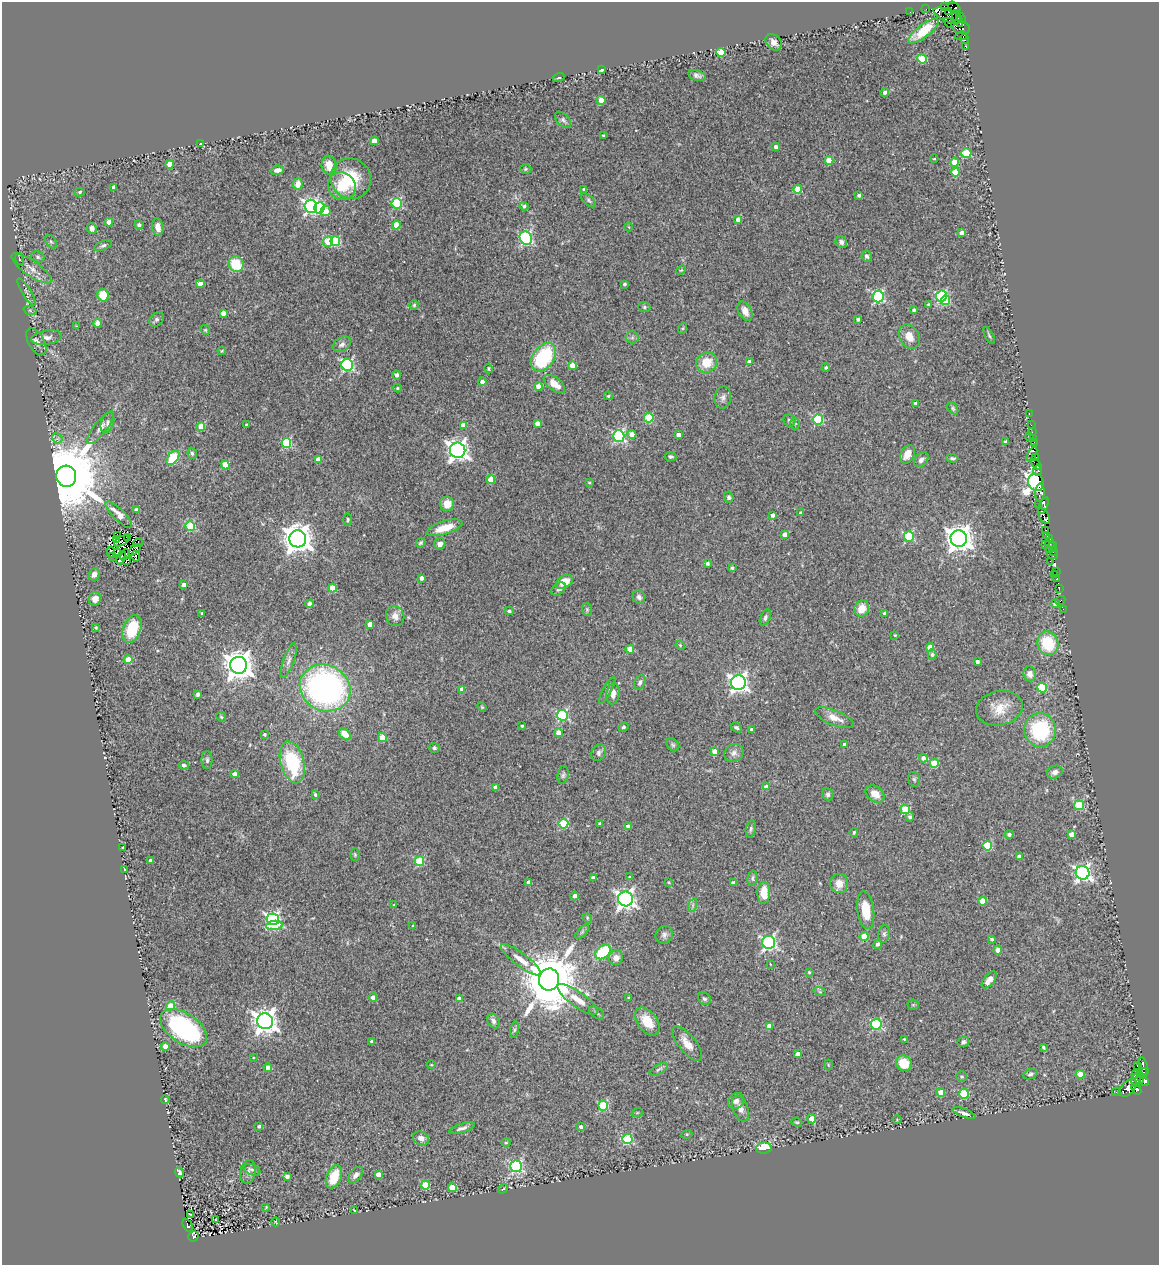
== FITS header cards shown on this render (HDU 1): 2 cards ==
NAXIS1  =                 1157
NAXIS2  =                 1263

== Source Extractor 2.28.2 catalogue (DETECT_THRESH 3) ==
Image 1157 x 1263 px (HDU 1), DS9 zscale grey, 1 PNG px = 1 image px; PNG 1161 x 1267 px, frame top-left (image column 1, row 1263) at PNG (2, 2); each listed source drawn as its Kron ellipse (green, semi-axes under 4 px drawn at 4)
Background 0.209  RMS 0.019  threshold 0.0577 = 3 sigma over >= 5 px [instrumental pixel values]
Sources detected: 415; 11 with non-positive FLUX_AUTO (blend fragments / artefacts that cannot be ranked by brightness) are neither listed nor drawn; the other 404 listed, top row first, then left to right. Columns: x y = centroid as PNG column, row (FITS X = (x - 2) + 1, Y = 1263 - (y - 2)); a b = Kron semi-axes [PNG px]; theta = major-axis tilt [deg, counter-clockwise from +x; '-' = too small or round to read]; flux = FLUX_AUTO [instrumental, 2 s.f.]
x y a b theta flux
944 7 4 3 - 130
954 7 7 4 -37 620
926 9 2 2 - 3.5
910 12 2 2 - 4.8
948 12 3 3 - 290
947 16 15 6 -23 880
958 18 9 4 -67 720
961 18 5 3 - 660
949 23 6 4 -44 160
961 27 10 6 -23 1600
923 31 18 6 37 28
961 36 6 3 9 510
964 39 5 3 - 580
774 42 9 7 -44 8
966 46 3 3 - 180
721 52 5 4 - 42
922 59 5 4 - 47
601 70 4 3 - 4.3
697 75 9 5 -17 4
559 78 6 3 19 1.8
885 92 4 4 - 4.4
601 100 4 4 - 17
563 120 10 6 -46 3.5
603 135 4 3 - 1.2
374 141 4 4 - 16
200 144 3 2 - 0.78
775 147 4 3 - 4.2
966 153 5 5 - 51
934 159 4 3 - 0.93
829 160 4 4 - 22
954 162 4 4 - 21
170 164 4 4 - 18
329 165 9 7 -81 18
525 169 6 5 - 1.9
277 170 6 4 7 7.3
955 172 4 4 - 25
351 179 21 20 - 51
298 184 6 4 78 11
342 186 14 13 - 28
114 187 4 4 - 6
584 189 3 3 - 2.7
798 189 4 4 - 36
80 192 5 4 - 2.2
859 195 3 3 - 2.9
589 200 9 4 -44 2.7
397 203 5 5 - 110
311 206 6 6 - 300
524 206 4 4 - 2.5
319 208 6 5 - 88
326 211 5 5 - 18
738 220 4 4 - 7.3
109 222 4 4 - 7.8
139 225 4 4 - 2.5
396 225 4 4 - 27
158 227 9 5 -81 7
629 227 4 3 - 0.95
92 228 5 5 - 5.5
962 233 4 4 - 10
526 238 7 6 - 180
335 241 5 5 - 68
51 242 7 5 -53 2.6
328 242 5 5 - 40
841 242 6 5 - 4.1
103 246 9 4 23 3.3
867 256 5 5 - 3.2
38 257 7 5 -18 2.9
19 259 6 4 -71 1.7
236 264 8 7 - 42
31 268 24 7 -35 13
681 270 5 3 - 1.2
200 284 4 4 - 13
625 284 3 3 - 2.2
27 292 16 3 -58 4.1
103 295 6 5 - 31
878 296 6 6 - 160
941 296 5 5 - 110
945 300 5 4 - 52
414 305 5 4 - 1.9
929 305 4 4 - 3.1
644 307 6 5 - 2.5
30 310 7 4 -20 2
914 310 4 4 - 2.6
745 311 10 6 -61 11
223 313 4 4 - 8.9
157 319 8 6 45 3.5
858 319 3 3 - 2.5
98 323 4 4 - 16
76 326 4 4 - 1
683 328 6 3 71 1.5
205 330 5 4 - 1.6
989 335 9 4 -64 2.2
632 337 6 6 - 2.7
909 337 13 9 -61 16
46 338 15 7 9 8.3
36 342 15 8 -61 6.9
342 344 10 7 32 5.1
222 351 4 3 - 1.3
543 357 16 10 55 110
749 362 4 4 - 5.2
707 363 11 10 - 26
347 365 6 6 - 190
572 366 4 4 - 21
826 367 4 4 - 2.5
488 369 5 3 - 1.4
397 375 4 4 - 5.6
482 382 4 4 - 7.5
554 384 12 6 -37 18
538 386 4 4 - 12
397 388 4 3 - 1.6
608 396 4 3 - 2
723 398 11 8 78 5.9
915 403 3 3 - 2.2
953 408 7 4 -52 2.2
1029 414 3 2 - 16
649 418 5 4 - 51
818 419 5 5 - 89
789 421 6 5 - 2.8
107 423 10 6 72 4.5
795 423 6 5 - 2.4
246 424 3 2 - 1.3
537 424 4 4 - 10
463 425 4 4 - 9.6
1031 425 2 2 - 4.3
101 427 20 6 52 8.3
201 427 4 4 - 29
1032 432 2 2 - 9.3
632 434 4 4 - 11
678 435 4 4 - 7.7
619 436 6 5 - 190
1029 437 3 2 - 0.11
57 438 5 5 - 2.8
1033 438 2 2 - 9.4
1005 442 3 3 - 2.5
1034 442 2 2 - 12
286 443 5 5 - 92
458 450 8 7 - 760
192 453 6 4 -73 2.4
907 454 10 6 63 13
1032 454 8 3 61 140
671 457 6 4 -10 2.5
1035 457 3 3 - 270
173 458 8 5 53 90
952 458 6 4 -3 2.4
318 460 4 4 - 20
921 460 8 6 49 5.6
1036 464 6 3 -44 110
225 465 4 4 - 31
1038 471 5 4 - 350
66 476 11 10 - 20000
491 479 4 4 - 28
589 482 4 2 - 0.96
1036 482 9 7 -65 2100
1040 492 9 4 87 640
729 497 5 4 - 2.5
447 504 7 7 - 15
1038 505 4 2 - 140
1043 505 9 4 68 29
136 510 4 4 - 5.7
800 513 3 3 - 2
119 515 18 6 -45 15
773 515 4 3 - 5.3
1044 516 9 4 -60 420
348 519 6 4 -87 2.1
190 526 5 5 - 77
445 528 18 6 17 25
1046 530 2 2 - 13
785 534 4 4 - 7.7
117 535 4 2 - 2.3
909 536 5 5 - 86
1046 536 3 2 - 110
128 538 3 3 - 1.3
959 538 8 8 - 1400
117 539 2 2 - 0.8
298 539 8 8 - 1800
1050 539 3 3 - 11
121 541 8 2 28 1.7
138 543 5 2 - 3.6
420 543 5 4 - 1.9
1050 543 5 3 - 29
440 544 6 5 - 7.5
1045 544 3 2 - 9.1
1051 548 6 3 48 200
134 550 7 3 39 3.4
111 552 5 3 - 6.6
1053 552 3 2 - 15
117 553 4 2 - 0.74
125 555 6 3 48 2.8
1053 555 5 3 - 34
136 556 5 2 - 2
113 557 3 2 - 1.1
121 558 7 4 65 7.1
126 561 4 2 - 1.2
1050 561 2 2 - 7.4
707 563 3 3 - 3.1
732 568 4 3 - 2.3
1056 571 2 2 - 2.1
94 574 6 5 - 6.1
1054 574 2 2 - 1.4
421 578 4 3 - 4.3
1057 579 3 3 - 22
564 582 9 6 31 20
184 585 4 4 - 9.3
332 588 4 4 - 32
559 589 8 5 38 3.6
1059 589 3 2 - 7.4
639 597 7 6 - 3.9
95 599 6 6 - 10
1060 600 5 3 - 12
1055 603 4 3 - 3.8
309 604 4 4 - 6.5
862 608 8 7 - 17
587 609 6 5 - 2.1
1063 609 2 2 - 3.7
509 611 4 4 - 2.6
202 613 3 3 - 1.9
885 613 4 3 - 4.6
395 616 10 9 - 8.4
765 618 8 4 66 3.1
370 624 4 4 - 11
96 628 3 3 - 2
132 629 14 8 70 52
895 635 4 4 - 1.3
1048 643 12 10 -72 56
680 645 5 4 - 1.2
930 647 4 4 - 20
630 649 4 4 - 21
932 655 5 4 - 2.2
128 660 4 4 - 31
289 661 18 5 70 6.2
977 662 4 4 - 4
239 665 8 8 - 1800
1030 674 7 6 - 7.4
640 682 8 5 66 3.8
738 683 7 7 - 540
1042 687 5 5 - 69
325 688 26 22 -26 400
462 689 4 4 - 11
607 690 15 4 61 3.6
198 694 4 3 - 4.4
613 694 10 6 81 8.4
482 707 5 4 - 1.3
999 708 23 17 13 27
562 715 5 5 - 130
221 717 5 4 - 1.7
834 718 21 7 -22 13
522 726 3 3 - 1.8
623 727 5 3 - 1.7
736 727 6 4 -31 2.5
752 729 3 3 - 4.7
1040 730 17 16 - 100
558 733 4 4 - 12
264 734 3 3 - 2.3
345 734 7 5 -49 17
382 738 4 4 - 25
844 744 3 3 - 3.3
673 745 7 5 -46 2.4
434 748 5 5 - 2.2
715 751 4 4 - 13
599 753 9 6 62 3.5
734 753 10 8 29 6.3
923 758 4 4 - 6.3
207 760 9 5 -90 3.1
292 762 21 11 -75 83
934 763 4 4 - 45
184 765 5 4 - 3.8
1055 772 8 6 20 7.1
234 774 4 4 - 9.6
563 775 9 5 81 3.3
914 779 7 5 -74 2.5
496 787 4 4 - 7.1
766 787 4 4 - 8.2
828 794 6 5 - 2.9
875 794 10 7 -39 14
315 795 4 4 - 2.7
1079 805 5 5 - 56
905 809 5 4 - 52
910 817 4 4 - 3.7
563 824 5 5 - 67
600 824 3 3 - 3.2
628 826 4 4 - 7.1
751 829 9 5 79 3
854 832 4 3 - 2
1009 834 4 4 - 4.8
1071 834 4 4 - 11
987 846 5 4 - 60
123 848 3 3 - 2.2
355 855 6 4 -88 1.7
1019 856 4 3 - 5.4
151 861 4 4 - 7.1
419 861 5 5 - 48
124 869 3 2 - 1.4
1083 873 7 6 - 390
630 877 4 3 - 1.7
593 878 4 3 - 4.2
752 878 7 5 78 2.6
528 882 4 3 - 4.8
669 882 3 3 - 1.4
733 883 4 4 - 5.9
839 883 10 9 - 14
764 893 11 6 90 24
574 896 4 4 - 4.1
625 899 7 7 - 640
983 901 4 4 - 27
394 905 4 3 - 1.2
693 905 7 4 72 2.6
866 910 19 8 -82 30
587 918 5 4 - 1.4
273 919 6 6 - 290
274 925 8 4 6 46
413 926 3 3 - 1.6
582 932 9 4 48 2.7
884 934 9 6 81 3.6
664 935 9 8 - 5
864 936 4 4 - 20
992 939 3 3 - 2.7
769 942 6 6 - 290
878 944 5 4 - 4.4
998 950 4 4 - 12
603 952 8 6 42 66
616 958 7 7 - 8.8
521 960 24 6 -37 15
770 964 3 2 - 0.83
809 972 3 3 - 1.7
549 979 11 10 - 10000
989 980 10 5 52 8.8
820 992 6 4 -19 1.9
373 997 4 4 - 5.9
629 998 3 3 - 1.9
459 999 4 4 - 15
577 999 24 7 -36 18
704 999 7 5 -34 2.9
913 1005 5 5 - 1.6
170 1006 4 4 - 33
597 1013 8 5 -38 2.9
265 1021 8 8 - 1100
493 1021 8 5 -59 4.7
647 1021 16 9 -53 22
876 1024 5 5 - 110
769 1026 4 4 - 13
184 1028 26 15 -34 200
515 1030 8 4 81 2.7
904 1039 3 3 - 1.2
372 1042 4 3 - 4.3
963 1042 6 5 - 3.3
687 1044 21 8 -51 15
165 1046 4 4 - 13
1043 1047 4 3 - 2.1
798 1054 4 4 - 8.6
253 1058 3 2 - 0.92
904 1063 8 7 - 27
431 1065 4 3 - 0.95
828 1065 5 3 - 1.1
1137 1066 2 2 - 1.2
1143 1066 9 3 -79 160
268 1068 4 4 - 17
659 1069 10 4 31 3.1
1143 1073 6 4 29 360
1030 1074 7 4 21 2.7
1080 1074 4 4 - 15
1135 1074 3 2 - 62
961 1076 5 5 - 2.3
1136 1080 7 4 76 220
1139 1080 4 3 - 86
1144 1081 5 4 - 840
1128 1088 10 6 46 570
1136 1089 6 4 -50 350
941 1092 4 4 - 17
1116 1092 4 2 - 3.3
964 1094 5 5 - 64
165 1100 4 2 - 1.5
736 1101 9 7 41 5.5
603 1106 5 5 - 81
740 1108 13 7 -69 9.4
637 1113 6 3 19 1.4
964 1113 12 3 -20 5.2
812 1119 4 4 - 19
897 1120 4 3 - 1
797 1122 6 4 -19 1.8
259 1126 3 3 - 2.3
581 1127 4 4 - 3.9
462 1128 13 4 16 5
687 1134 5 3 - 1.3
421 1138 8 6 -30 6.1
627 1139 5 5 - 99
506 1143 5 3 - 1.2
764 1148 8 5 5 46
516 1166 6 6 - 190
252 1170 9 5 -22 3.1
179 1172 5 3 - 2.9
248 1172 12 7 77 6.2
356 1175 9 5 50 5.4
378 1175 4 4 - 15
287 1176 4 3 - 4.2
334 1177 12 7 68 31
425 1185 4 4 - 42
452 1187 4 4 - 30
503 1189 5 3 - 1.1
266 1207 4 3 - 0.98
355 1211 3 2 - 1.4
190 1215 3 2 - 1.1
216 1219 3 2 - 0.89
276 1222 4 3 - 0.88
188 1225 7 4 -62 53
193 1236 5 5 - 150
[11 non-positive-flux detections neither listed nor drawn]